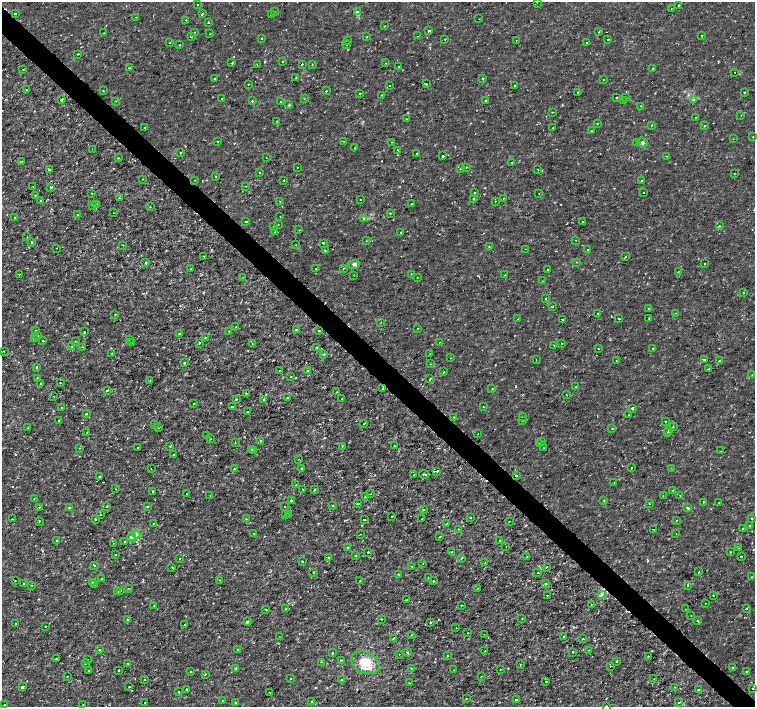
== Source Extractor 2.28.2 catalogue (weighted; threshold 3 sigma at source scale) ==
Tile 11 of 4 x 4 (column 3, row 3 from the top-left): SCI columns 3017-4521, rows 1634-3042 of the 6027 x 6019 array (HDU 1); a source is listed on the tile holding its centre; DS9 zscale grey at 2 x 2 block average (1 PNG px = mean of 2 x 2 image px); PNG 757 x 709 px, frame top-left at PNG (2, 2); each listed source drawn as its Kron ellipse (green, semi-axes under 4 px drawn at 4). Shown black and unused: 4% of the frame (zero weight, under 2 of 3 exposures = <1% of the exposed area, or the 3 px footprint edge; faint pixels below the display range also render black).
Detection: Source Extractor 2.28.2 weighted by HDU 2 'WHT'; one run over the whole footprint, this tile lists its part. Background -9.44e-06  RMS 8.1e-04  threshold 0.00366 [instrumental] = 3 sigma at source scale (4.5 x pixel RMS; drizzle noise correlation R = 1.50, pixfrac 1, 0.0396/0.0396 arcsec/px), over >= 5 px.
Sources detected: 501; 17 cosmic-ray / hot-pixel residue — neither listed nor drawn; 1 coinciding with a brighter row at this scale — not listed separately; the other 483 listed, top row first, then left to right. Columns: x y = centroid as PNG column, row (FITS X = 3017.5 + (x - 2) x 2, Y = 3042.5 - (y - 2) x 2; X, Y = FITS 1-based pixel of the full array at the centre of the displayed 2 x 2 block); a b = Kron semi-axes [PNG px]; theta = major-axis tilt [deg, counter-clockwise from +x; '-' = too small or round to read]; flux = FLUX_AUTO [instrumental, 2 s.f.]
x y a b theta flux
537 2 2 2 - 0.091
197 5 2 2 - 0.11
678 5 2 2 - 0.12
671 9 2 2 - 0.06
358 11 2 2 - 0.26
274 12 2 2 - 0.09
15 14 2 2 - 0.29
202 14 2 2 - 0.28
271 15 2 2 - 0.26
136 17 2 2 - 0.12
479 19 2 2 - 0.08
186 20 2 2 - 0.22
209 22 2 2 - 0.15
384 26 2 2 - 0.084
429 31 2 2 - 0.48
599 32 2 2 - 0.085
104 33 2 2 - 0.1
194 33 2 2 - 0.18
210 34 2 2 - 0.083
191 36 2 2 - 0.37
417 36 2 2 - 0.098
702 36 2 2 - 0.19
367 37 2 2 - 0.14
261 38 2 2 - 0.085
445 39 2 2 - 0.091
347 40 2 2 - 0.14
516 40 2 2 - 0.065
608 40 2 2 - 0.12
587 42 2 2 - 0.099
170 43 2 2 - 0.15
179 45 2 2 - 0.14
347 45 2 2 - 0.16
78 54 2 2 - 0.17
282 62 2 2 - 0.2
232 63 2 2 - 0.55
386 63 2 2 - 0.13
302 64 2 2 - 0.46
312 64 2 2 - 0.13
257 65 2 2 - 0.23
399 66 2 2 - 0.11
129 68 2 2 - 0.15
23 69 2 2 - 0.17
652 69 2 2 - 0.14
734 72 2 2 - 0.13
296 78 2 2 - 0.16
214 79 2 2 - 0.19
483 79 3 2 - 0.21
603 80 2 2 - 0.1
248 84 2 2 - 0.14
426 84 2 2 - 0.23
390 86 2 2 - 0.7
515 86 2 2 - 0.42
26 89 3 2 - 0.13
103 91 3 2 - 0.097
326 91 2 2 - 0.28
578 92 2 2 - 0.16
360 93 2 2 - 0.21
744 93 2 2 - 0.21
382 95 2 2 - 0.16
222 98 2 2 - 0.11
617 98 2 2 - 0.18
626 98 2 2 - 0.1
304 99 2 2 - 0.065
61 100 2 2 - 0.57
693 100 3 2 - 0.31
115 101 2 2 - 0.088
252 101 2 2 - 0.29
486 101 2 2 - 0.37
623 101 2 2 - 0.16
280 102 2 2 - 0.17
289 105 2 2 - 0.33
641 106 2 2 - 0.13
552 112 2 2 - 0.083
741 115 2 2 - 0.074
695 117 2 2 - 0.082
406 119 2 2 - 0.11
277 122 2 2 - 0.076
597 124 2 2 - 0.088
651 125 2 2 - 0.2
705 126 2 2 - 0.16
144 128 2 2 - 0.15
553 128 2 2 - 0.073
591 131 3 2 - 0.12
753 137 2 2 - 0.12
733 139 2 2 - 0.06
217 141 2 2 - 0.21
343 141 3 2 - 0.12
391 142 2 2 - 0.11
637 142 2 2 - 0.089
643 143 5 4 - 0.41
355 148 2 2 - 0.17
92 149 2 2 - 0.068
398 150 2 2 - 0.15
181 152 2 2 - 0.26
416 154 2 2 - 0.13
443 156 2 2 - 0.44
667 156 2 2 - 0.076
118 158 2 2 - 0.13
266 158 2 2 - 0.062
22 161 2 2 - 0.13
512 163 3 2 - 0.16
297 167 2 2 - 0.088
467 167 2 2 - 0.14
460 169 2 2 - 0.13
49 170 3 2 - 0.35
538 170 2 2 - 0.17
259 173 2 2 - 0.46
734 173 2 2 - 0.17
216 177 2 2 - 0.1
142 179 2 2 - 0.076
195 180 2 2 - 0.087
284 180 2 2 - 0.14
641 180 2 2 - 0.12
246 186 2 2 - 0.19
33 187 2 2 - 0.087
51 187 2 2 - 0.45
474 192 2 2 - 0.094
92 193 2 2 - 0.11
539 193 2 2 - 0.061
644 193 2 2 - 0.093
35 195 2 2 - 0.2
119 198 2 2 - 0.52
474 198 2 2 - 0.29
503 198 2 2 - 0.25
360 199 2 2 - 0.37
41 200 2 2 - 0.19
280 201 2 2 - 0.32
495 201 2 2 - 0.14
97 204 3 2 - 0.099
411 204 2 2 - 0.36
93 205 2 2 - 0.22
150 207 2 2 - 0.086
114 213 2 2 - 0.084
390 213 2 2 - 0.19
77 215 2 2 - 0.23
280 216 2 2 - 0.49
14 217 2 2 - 0.18
364 218 4 3 - 0.26
583 221 2 2 - 0.33
246 222 2 2 - 1.3
278 224 2 2 - 0.099
719 226 2 2 - 0.12
273 227 2 2 - 0.11
299 230 2 2 - 0.14
275 232 2 2 - 0.093
401 232 2 2 - 0.46
27 237 2 2 - 0.088
576 240 2 2 - 0.076
366 241 2 2 - 0.17
31 243 3 2 - 0.23
323 243 2 2 - 0.38
122 245 2 2 - 0.1
296 245 2 2 - 0.074
489 246 2 2 - 0.15
56 248 2 2 - 0.093
526 249 2 2 - 0.073
325 250 3 2 - 0.15
587 250 2 2 - 0.14
204 256 2 2 - 0.11
625 257 2 2 - 0.16
577 262 2 2 - 0.12
146 263 2 2 - 0.56
354 264 5 3 - 0.49
705 264 2 2 - 0.14
191 269 2 2 - 0.23
315 269 2 2 - 0.18
343 269 2 2 - 0.18
548 270 2 2 - 0.12
678 272 2 2 - 0.19
19 274 2 2 - 0.16
411 274 2 2 - 0.11
504 275 2 2 - 0.098
354 276 2 2 - 0.053
243 277 2 2 - 0.1
417 277 2 2 - 0.42
542 281 2 2 - 0.066
743 293 2 2 - 0.095
546 299 2 2 - 0.27
552 306 3 2 - 0.1
649 309 2 2 - 0.36
598 313 2 2 - 0.094
675 313 2 2 - 0.13
115 315 2 2 - 0.23
518 319 2 2 - 0.13
562 319 2 2 - 0.14
619 319 2 2 - 0.32
649 319 2 2 - 0.086
381 322 2 2 - 0.22
236 327 2 2 - 0.12
418 328 2 2 - 0.11
296 330 3 2 - 0.17
35 331 3 2 - 0.22
228 331 2 2 - 0.15
318 331 2 2 - 0.27
84 332 2 2 - 0.26
180 334 2 2 - 0.26
38 336 2 2 - 0.11
205 337 2 2 - 0.13
34 339 2 2 - 0.46
129 339 2 2 - 0.099
43 341 3 2 - 0.16
75 341 2 2 - 0.088
439 342 2 2 - 0.12
131 343 2 2 - 0.075
199 343 4 2 - 0.1
562 343 2 2 - 0.09
252 344 2 2 - 0.08
554 346 2 2 - 0.077
72 347 2 2 - 0.26
82 347 3 2 - 0.11
316 347 2 2 - 0.28
653 348 2 2 - 0.085
598 349 2 2 - 0.19
4 351 2 2 - 0.1
112 353 2 2 - 0.12
324 354 3 2 - 0.2
430 354 2 2 - 0.071
450 358 2 2 - 0.072
704 359 2 2 - 0.2
536 360 2 2 - 0.097
616 361 2 2 - 0.27
719 361 3 2 - 0.16
184 363 3 2 - 0.11
430 364 2 2 - 0.098
37 367 2 2 - 0.44
708 369 2 2 - 0.15
279 370 2 2 - 0.094
307 371 2 2 - 0.17
443 372 2 2 - 0.24
752 375 2 2 - 0.068
291 377 2 2 - 0.16
38 379 3 2 - 0.11
430 379 3 2 - 0.14
150 380 2 2 - 0.089
60 382 2 2 - 0.076
40 383 2 2 - 0.15
576 386 3 2 - 0.11
382 388 2 2 - 0.14
492 389 2 2 - 0.23
107 390 3 2 - 0.21
337 392 2 2 - 0.091
246 393 3 2 - 0.18
566 394 2 2 - 0.11
54 396 2 2 - 0.06
287 397 2 2 - 0.28
236 399 2 2 - 0.26
341 399 2 2 - 0.11
264 400 2 2 - 0.24
194 404 2 2 - 0.17
62 407 2 2 - 0.18
232 407 2 2 - 0.4
483 407 2 2 - 0.1
632 408 2 2 - 0.55
248 412 2 2 - 0.071
86 414 2 2 - 0.39
629 415 2 2 - 0.18
454 417 2 2 - 0.11
523 417 2 2 - 0.14
523 420 3 2 - 0.13
59 421 2 2 - 1.4
665 422 2 2 - 0.16
364 423 2 2 - 0.24
155 424 2 2 - 0.34
673 427 2 2 - 0.12
28 428 2 2 - 0.11
158 428 2 2 - 0.12
612 428 2 2 - 0.12
668 430 2 2 - 0.18
87 432 2 2 - 0.087
667 433 2 2 - 0.37
478 434 2 2 - 0.32
207 436 2 2 - 0.19
210 439 2 2 - 0.099
261 441 2 2 - 0.096
542 441 2 2 - 0.083
235 443 2 2 - 0.083
539 443 2 2 - 0.52
170 446 3 2 - 0.15
342 446 2 2 - 0.15
394 446 2 2 - 0.4
79 448 2 2 - 0.087
138 448 2 2 - 0.13
543 448 2 2 - 0.19
251 450 2 2 - 0.34
254 450 2 2 - 0.19
721 451 2 2 - 0.1
174 455 2 2 - 0.12
298 459 2 2 - 0.067
632 467 2 2 - 0.73
302 468 3 2 - 0.16
671 468 2 2 - 0.095
151 469 2 2 - 0.091
234 469 2 2 - 0.28
437 471 2 2 - 0.23
414 474 2 2 - 0.071
424 474 5 2 - 0.21
100 476 2 2 - 0.14
516 476 2 2 - 0.26
614 483 3 2 - 0.084
295 485 2 2 - 0.087
116 489 2 2 - 0.071
302 489 2 2 - 0.088
314 490 2 2 - 0.35
673 490 2 2 - 0.093
152 491 2 2 - 0.35
186 494 2 2 - 0.19
370 494 2 2 - 0.079
210 495 3 2 - 0.11
680 495 2 2 - 0.1
663 496 2 2 - 0.086
365 497 4 2 - 0.27
34 498 2 2 - 0.39
291 500 2 2 - 0.47
604 500 2 2 - 0.22
703 502 2 2 - 0.17
357 503 3 2 - 0.12
649 503 3 2 - 0.12
719 503 2 2 - 0.13
107 506 2 2 - 0.1
333 506 2 2 - 0.13
39 507 2 2 - 0.19
147 507 3 2 - 0.15
285 507 2 2 - 0.084
70 508 2 2 - 0.14
687 508 2 2 - 0.88
423 510 3 2 - 0.16
285 514 2 2 - 0.092
101 515 2 2 - 0.15
289 515 2 2 - 0.12
392 517 2 2 - 0.12
422 518 2 2 - 0.13
470 518 2 2 - 0.11
12 519 2 2 - 0.074
246 519 3 2 - 0.13
752 519 2 2 - 0.38
95 520 2 2 - 0.16
364 520 2 2 - 0.45
677 520 2 2 - 0.1
39 521 2 2 - 0.29
509 521 2 2 - 0.083
153 523 2 2 - 0.14
447 523 2 2 - 0.09
749 526 2 2 - 0.13
458 529 2 2 - 0.1
654 529 2 2 - 0.062
743 529 2 2 - 0.12
254 533 3 2 - 0.11
136 534 4 3 - 0.31
361 534 2 2 - 0.11
676 534 2 2 - 0.069
132 537 4 3 - 0.33
440 537 2 2 - 0.2
57 540 2 2 - 0.46
124 541 2 2 - 0.28
500 541 2 2 - 0.2
113 543 2 2 - 0.096
348 547 2 2 - 0.3
506 547 2 2 - 0.076
739 548 2 2 - 0.098
368 552 2 2 - 0.35
452 552 2 2 - 0.1
730 552 2 2 - 0.11
116 555 2 2 - 0.097
355 556 2 2 - 0.21
741 556 2 2 - 0.67
328 557 2 2 - 0.19
527 557 2 2 - 0.12
462 558 2 2 - 0.27
180 559 2 2 - 0.17
302 561 2 2 - 0.17
485 563 2 2 - 0.083
423 564 2 2 - 0.063
94 565 2 2 - 0.38
412 566 2 2 - 0.061
547 567 2 2 - 0.25
172 568 2 2 - 0.18
313 572 3 2 - 0.14
538 572 2 2 - 0.26
699 572 2 2 - 0.6
398 574 3 2 - 0.13
752 577 2 2 - 0.12
101 578 2 2 - 0.11
429 578 2 2 - 0.29
220 580 2 2 - 0.083
15 581 2 2 - 0.11
360 581 2 2 - 0.12
433 581 3 2 - 0.14
92 582 2 2 - 0.35
23 583 2 2 - 0.32
94 584 2 2 - 0.27
545 584 3 2 - 0.2
31 585 2 2 - 0.13
688 585 2 2 - 0.15
128 588 2 2 - 0.086
478 588 3 2 - 0.08
120 590 2 2 - 0.44
117 591 2 2 - 0.094
602 594 4 3 - 0.27
547 595 2 2 - 0.25
713 596 2 2 - 0.087
406 600 2 2 - 0.078
705 603 2 2 - 0.07
592 604 2 2 - 0.089
154 606 2 2 - 0.25
461 606 2 2 - 0.2
746 608 2 2 - 0.2
265 609 4 2 - 0.18
285 609 2 2 - 0.073
685 609 2 2 - 0.087
691 615 2 2 - 0.13
382 619 2 2 - 0.094
522 619 2 2 - 0.19
128 620 2 2 - 0.37
697 621 2 2 - 0.4
247 622 2 2 - 0.54
431 622 2 2 - 0.32
15 624 2 2 - 0.26
185 624 2 2 - 0.17
46 626 2 2 - 5.4
456 628 2 2 - 0.36
468 633 2 2 - 0.11
411 635 2 2 - 0.084
484 635 2 2 - 0.068
279 636 2 2 - 0.23
564 636 3 2 - 0.18
393 638 3 2 - 0.12
583 639 3 2 - 0.099
238 649 2 2 - 0.12
99 650 2 2 - 0.29
589 650 2 2 - 0.2
485 651 2 2 - 0.076
407 652 4 2 - 0.2
573 652 2 2 - 0.18
332 653 2 2 - 0.2
399 654 2 2 - 0.053
448 656 2 2 - 0.11
648 656 2 2 - 0.25
56 659 3 2 - 0.12
87 660 2 2 - 0.17
341 660 2 2 - 0.16
617 661 2 2 - 0.13
321 662 2 2 - 0.34
85 663 2 2 - 0.17
128 663 2 2 - 0.22
365 663 15 10 -26 4
520 665 3 2 - 0.099
611 666 2 2 - 0.48
235 668 2 2 - 0.28
411 668 3 2 - 0.11
733 668 2 2 - 0.4
500 669 2 2 - 0.1
119 670 2 2 - 0.2
454 670 2 2 - 0.079
89 671 2 2 - 0.15
746 671 2 2 - 0.26
191 672 2 2 - 0.12
205 674 2 2 - 0.13
481 676 2 2 - 0.075
67 677 2 2 - 0.1
145 679 2 2 - 0.18
291 679 2 2 - 0.093
654 679 2 2 - 0.098
341 680 2 2 - 0.14
546 681 2 2 - 0.45
409 683 2 2 - 0.14
22 687 2 2 - 1.9
129 687 2 2 - 0.24
674 687 2 2 - 0.11
753 688 2 2 - 0.24
186 689 3 2 - 0.13
698 690 2 2 - 0.13
178 692 2 2 - 0.56
270 692 2 2 - 0.35
466 699 2 2 - 0.13
516 700 2 2 - 1.9
222 701 2 2 - 0.098
145 702 2 2 - 0.15
312 702 2 2 - 0.28
679 702 3 2 - 0.12
236 703 2 2 - 0.23
83 704 2 2 - 0.088
4 705 2 2 - 0.6
606 706 2 2 - 0.21
Isophote crosses this tile's border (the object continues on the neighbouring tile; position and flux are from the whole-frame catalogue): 2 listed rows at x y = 537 2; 606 706
Diffuse or blended objects may show on this block-average render without a row.